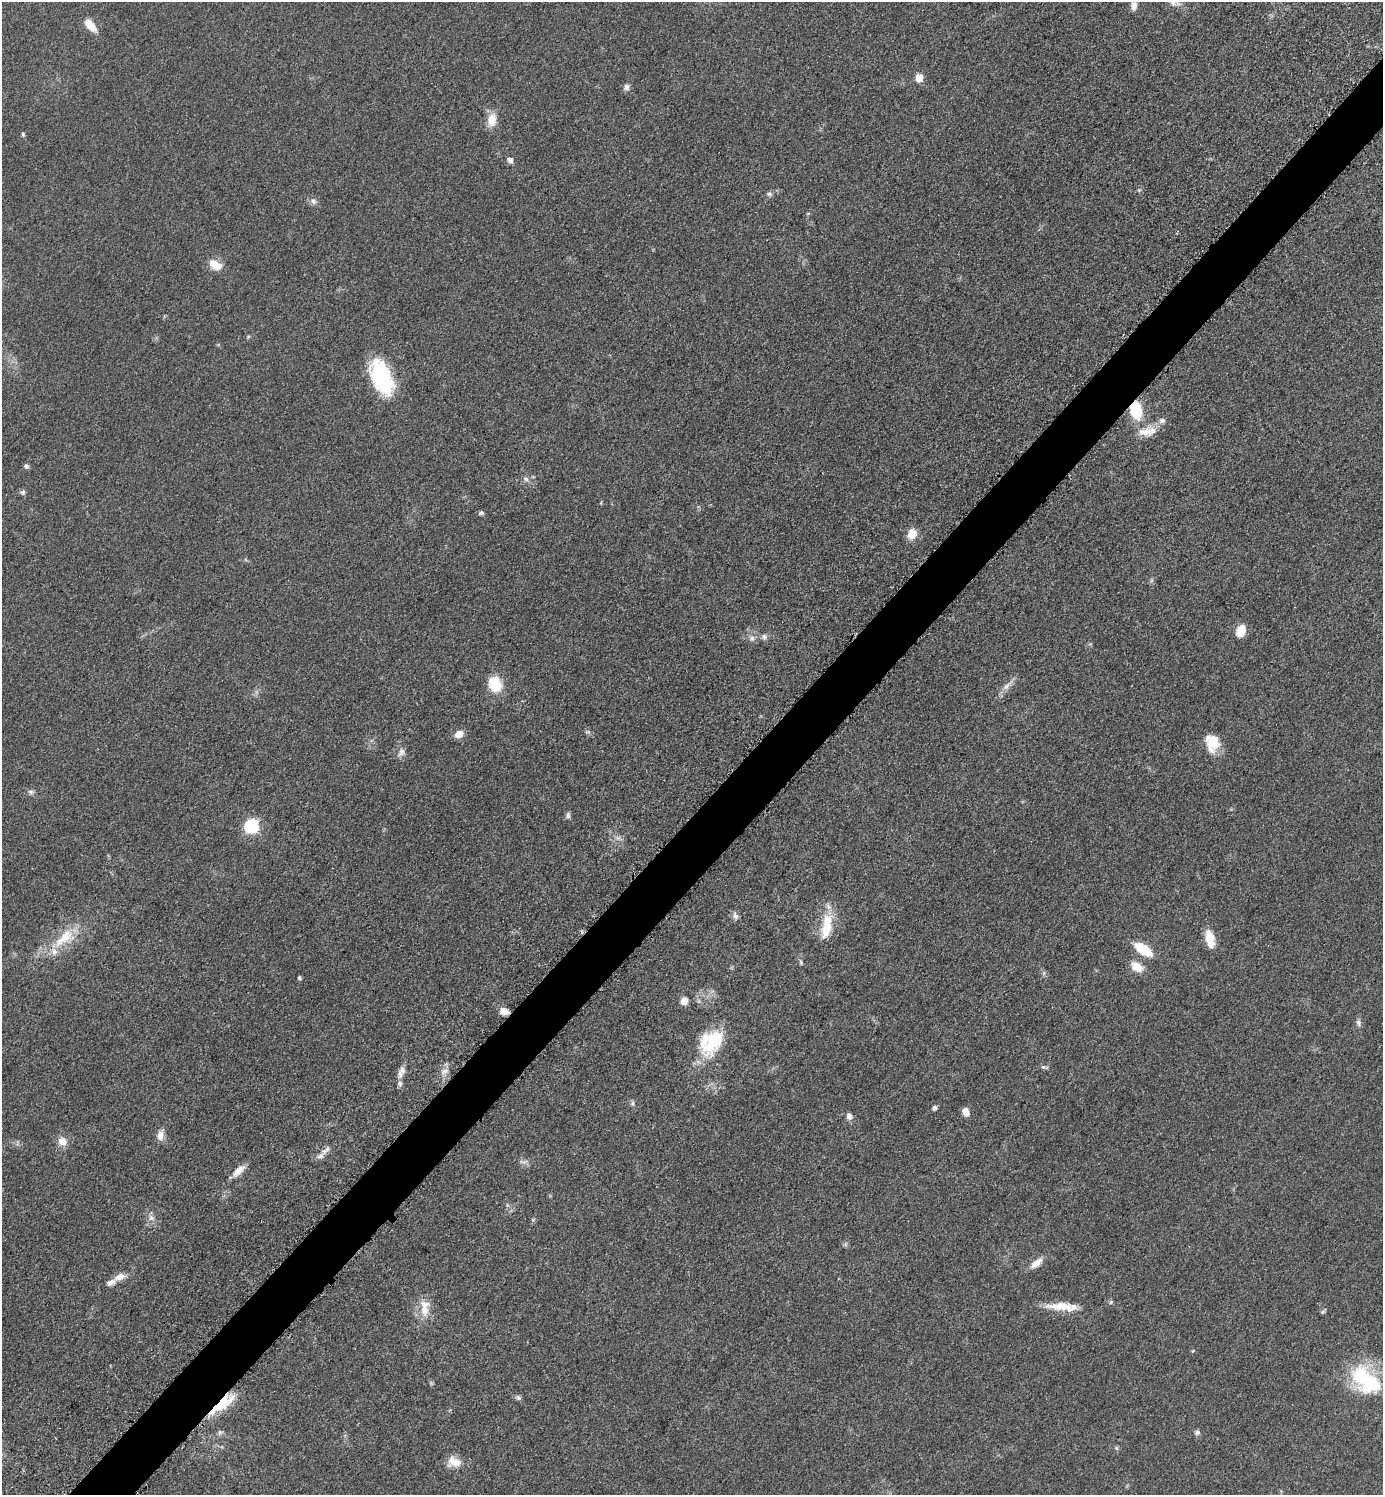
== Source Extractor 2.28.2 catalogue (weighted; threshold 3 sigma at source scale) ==
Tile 7 of 4 x 4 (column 3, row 2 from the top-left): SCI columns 2973-4353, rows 3005-4497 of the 6048 x 6047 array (HDU 1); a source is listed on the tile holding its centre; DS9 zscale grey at full resolution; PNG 1385 x 1497 px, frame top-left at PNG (2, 2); no overlay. Shown black and unused: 4% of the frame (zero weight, under 3 of 5 exposures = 4% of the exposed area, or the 3 px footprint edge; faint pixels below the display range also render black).
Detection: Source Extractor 2.28.2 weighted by HDU 2 'WHT'; one run over the whole footprint, this tile lists its part. Background 0.0497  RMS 0.0055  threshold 0.0245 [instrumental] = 3 sigma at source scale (4.5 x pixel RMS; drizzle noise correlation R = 1.50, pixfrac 1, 0.05/0.05 arcsec/px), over >= 5 px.
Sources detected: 77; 9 inside a brighter listed object's ellipse — not listed separately; the other 68 listed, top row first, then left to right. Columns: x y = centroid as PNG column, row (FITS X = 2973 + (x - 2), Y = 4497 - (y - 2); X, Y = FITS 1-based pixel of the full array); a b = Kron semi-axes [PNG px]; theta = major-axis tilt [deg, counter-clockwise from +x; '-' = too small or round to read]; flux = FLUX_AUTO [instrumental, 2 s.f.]
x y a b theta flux
1134 6 12 7 84 2.9
90 25 16 8 -51 7.6
919 78 6 6 - 8.3
627 87 8 7 - 2.1
492 120 15 11 88 7.8
23 134 5 4 - 0.78
510 160 8 6 -40 2.2
769 194 7 5 -22 1.2
313 201 9 7 -64 2
215 265 17 10 -33 7.2
248 337 5 4 - 0.64
381 377 37 19 -67 47
1136 410 17 10 -80 22
1147 432 26 12 9 8.7
26 466 7 6 - 1.3
526 479 9 5 -28 1.7
23 492 7 7 - 1.3
481 513 6 5 - 1.1
912 534 12 10 57 6.8
1241 631 13 8 72 8.5
764 636 8 7 - 1.7
752 638 8 8 - 2.3
495 684 18 13 -71 15
1007 686 15 7 52 3.6
459 734 9 7 18 5.7
1213 742 20 16 -63 12
401 752 12 8 71 2.9
31 792 8 6 -17 1.5
568 815 8 6 -85 1.5
251 826 7 7 - 67
735 916 10 7 -66 2.2
827 929 29 13 69 14
64 938 38 15 40 19
1210 939 21 9 -77 9.3
1143 949 16 8 -33 21
801 962 6 5 - 0.87
1137 967 14 9 -35 8.2
1044 973 7 4 71 0.86
299 978 5 4 - 0.87
684 1001 7 7 - 4.8
504 1011 10 7 -18 4.6
1358 1023 9 6 -85 1.7
705 1038 54 20 88 25
1043 1067 7 5 -1 1.1
402 1070 14 8 80 3.4
444 1071 11 7 15 2.7
400 1083 7 6 - 1.6
633 1103 7 4 90 1
934 1108 6 6 - 1.2
966 1112 8 6 -70 4.7
849 1116 9 7 -72 2.5
160 1135 13 9 76 3.7
62 1141 10 9 - 5.5
325 1150 15 5 40 2.8
523 1162 13 5 1 2
239 1171 19 8 44 5.2
151 1218 10 7 -43 2.5
1036 1263 15 7 38 5.5
119 1277 13 8 21 4.6
1111 1302 6 5 - 0.86
1062 1306 39 10 -3 12
425 1310 23 11 -79 8.1
1366 1380 44 26 -41 42
518 1398 7 6 - 1.3
221 1404 36 12 39 19
220 1432 6 6 - 1.3
1197 1432 6 6 - 1.6
454 1462 17 12 -8 7.4
Overlapping masked pixels (flux is a lower limit): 3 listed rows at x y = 1136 410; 504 1011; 221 1404